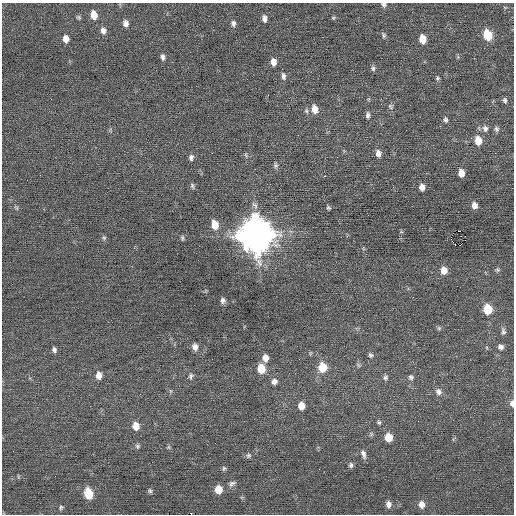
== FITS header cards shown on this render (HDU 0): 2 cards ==
NAXIS1  =                  512 / Axis length
NAXIS2  =                  512 / Axis length

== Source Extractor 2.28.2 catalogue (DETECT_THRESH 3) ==
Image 512 x 512 px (HDU 0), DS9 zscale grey, 1 PNG px = 1 image px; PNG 516 x 516 px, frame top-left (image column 1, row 512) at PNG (2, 3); no overlay
Background 0.0437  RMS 0.71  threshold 2.12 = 3 sigma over >= 5 px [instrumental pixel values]
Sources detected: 92; all 92 listed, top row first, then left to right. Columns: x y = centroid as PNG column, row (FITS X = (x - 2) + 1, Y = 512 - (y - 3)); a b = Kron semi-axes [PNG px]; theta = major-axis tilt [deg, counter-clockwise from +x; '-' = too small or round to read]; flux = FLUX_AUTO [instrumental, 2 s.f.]
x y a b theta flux
384 4 6 5 - 110
94 15 9 7 -78 520
78 17 7 5 -33 83
264 18 8 6 -85 190
333 18 5 4 - 62
126 23 8 6 -81 240
233 23 8 6 -75 160
103 31 9 7 -75 240
383 35 8 6 -64 100
487 35 9 7 -75 1300
66 39 8 7 - 330
422 39 8 6 -84 570
163 57 8 6 -82 150
273 62 8 6 -87 310
373 68 7 5 -81 110
283 76 10 5 -80 160
437 78 5 4 - 78
505 100 7 5 -77 110
391 106 8 7 - 120
315 109 10 7 -77 460
306 111 7 5 -69 98
368 115 9 5 87 140
445 120 8 6 89 120
440 126 2 2 - 120
485 128 9 7 -73 190
496 129 8 6 -74 130
478 141 9 7 -80 660
378 153 9 6 -82 260
246 155 8 5 -81 83
191 157 8 6 76 160
276 165 8 6 -89 110
461 173 8 6 -85 380
325 176 3 2 - 550
192 186 8 5 -60 99
422 187 7 5 -80 280
474 205 7 5 -78 290
16 208 8 4 -56 83
328 208 5 4 - 77
215 225 10 7 -77 700
459 231 4 2 - 4100
256 235 14 12 -72 85000
461 236 2 2 - 20
451 237 4 2 - 230
104 238 6 5 - 81
182 238 7 4 -85 79
455 244 2 2 - 94
461 244 2 2 - 150
444 270 8 7 - 440
497 270 7 5 -44 87
223 300 7 6 - 150
488 309 8 7 - 1200
439 328 6 5 - 80
503 331 10 6 -78 140
195 347 9 7 -79 260
501 347 7 7 - 170
487 348 6 3 -72 52
54 350 7 5 -78 140
310 353 6 4 71 54
370 355 7 5 -61 100
265 358 8 7 - 400
299 359 2 2 - 32
358 365 6 5 - 84
322 367 9 8 - 1100
261 369 8 7 - 900
99 375 9 7 -88 340
191 376 9 6 73 130
385 377 8 6 83 130
411 377 7 7 - 130
274 381 8 7 - 220
170 391 6 4 -71 66
438 392 9 8 - 210
512 403 8 5 -87 210
301 406 7 6 - 480
379 422 7 5 -61 83
136 426 9 7 -80 480
371 434 6 6 - 87
388 437 7 6 - 710
137 446 7 6 - 100
169 447 7 4 -90 74
363 454 12 6 -75 190
248 455 7 6 - 110
351 465 6 5 - 120
224 469 6 5 - 87
319 469 2 2 - 33
18 476 6 4 -73 49
232 483 11 6 23 160
218 490 8 7 - 700
150 491 7 5 -64 91
88 493 9 6 -78 1500
388 504 9 6 -82 230
421 504 8 7 - 350
61 507 7 6 - 96
At the frame edge (FLAGS 8, measured only in part): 2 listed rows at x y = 384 4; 512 403